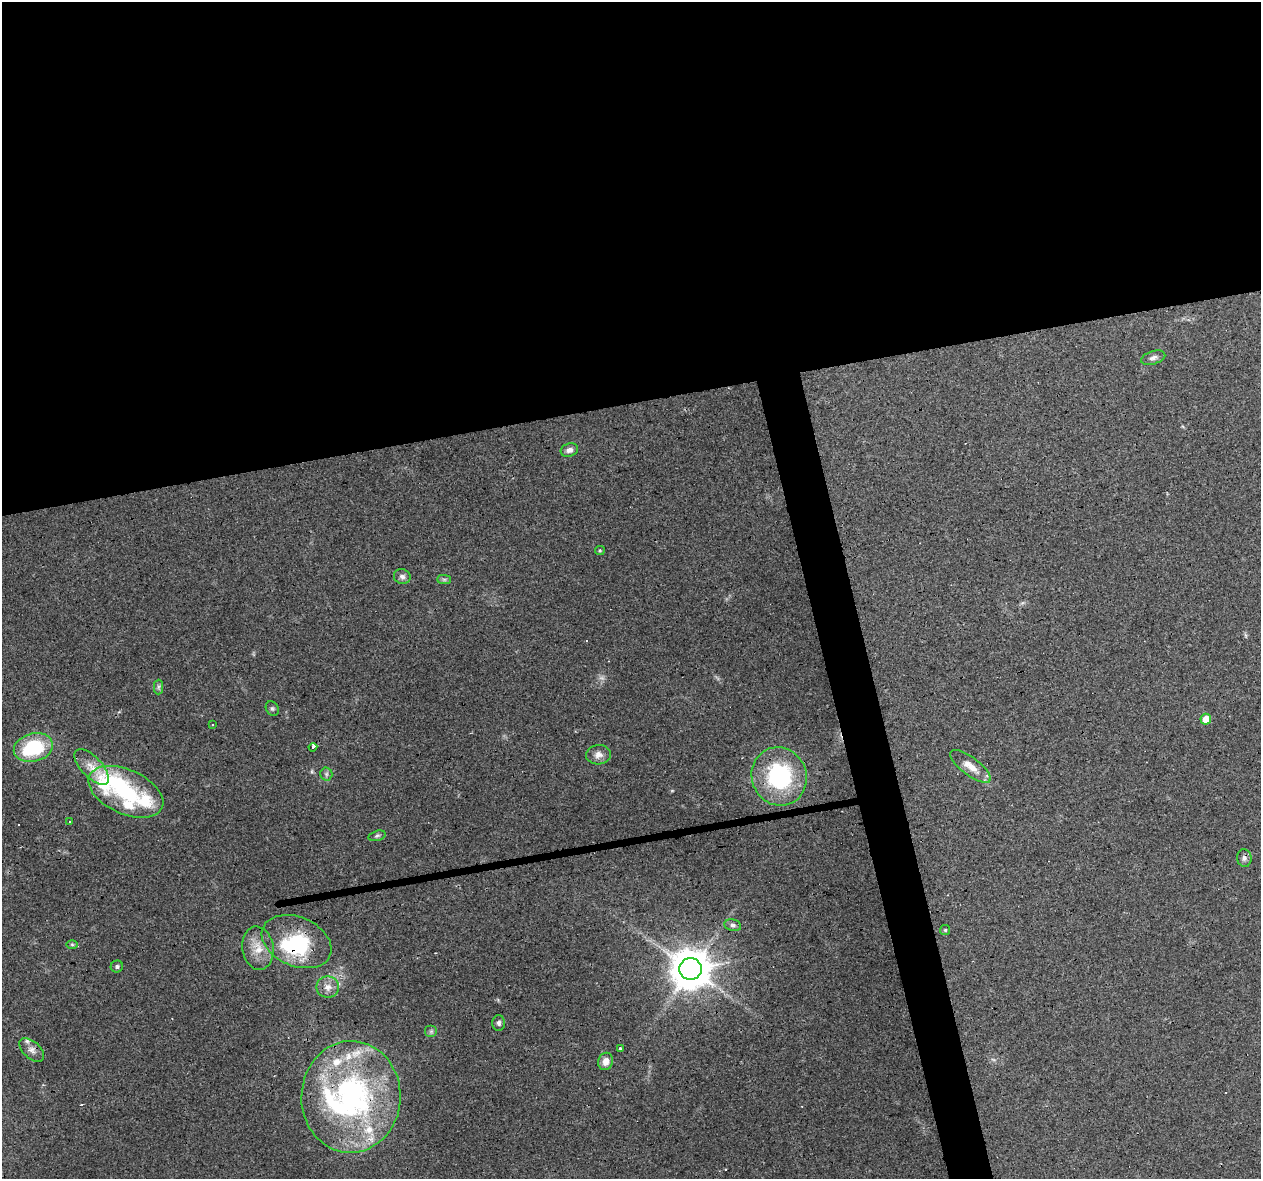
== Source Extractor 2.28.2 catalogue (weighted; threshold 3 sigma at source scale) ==
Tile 2 of 4 x 4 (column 2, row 1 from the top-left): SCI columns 1260-2518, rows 3614-4790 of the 5036 x 4824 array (HDU 1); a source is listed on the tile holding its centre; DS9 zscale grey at full resolution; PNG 1263 x 1181 px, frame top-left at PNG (2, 2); each listed source drawn as its Kron ellipse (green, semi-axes under 4 px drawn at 4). Shown black and unused: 37% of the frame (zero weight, under 3 of 4 exposures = <1% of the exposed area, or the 3 px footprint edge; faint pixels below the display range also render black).
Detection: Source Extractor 2.28.2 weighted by HDU 2 'WHT'; one run over the whole footprint, this tile lists its part. Background 0.102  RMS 0.0062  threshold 0.0279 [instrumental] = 3 sigma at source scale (4.5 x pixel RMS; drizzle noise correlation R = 1.50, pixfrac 1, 0.0396/0.0396 arcsec/px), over >= 5 px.
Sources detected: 50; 1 too faint to see at this stretch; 3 inside a brighter object's white glare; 2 cosmic-ray / hot-pixel residue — neither listed nor drawn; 10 inside a brighter listed object's ellipse — not listed separately; the other 34 listed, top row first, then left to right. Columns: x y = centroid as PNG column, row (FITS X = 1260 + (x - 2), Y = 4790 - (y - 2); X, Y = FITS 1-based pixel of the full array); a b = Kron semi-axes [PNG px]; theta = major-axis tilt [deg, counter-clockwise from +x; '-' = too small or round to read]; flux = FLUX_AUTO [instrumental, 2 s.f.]
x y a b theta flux
1153 358 12 6 17 2.4
569 450 9 6 17 2.9
600 550 5 4 - 0.74
402 577 8 7 - 2.2
444 579 7 4 0 1.2
158 687 7 4 89 1.4
272 708 7 6 - 1.4
1206 719 5 5 - 7.6
212 724 4 2 - 0.56
313 747 4 3 - 22
33 748 20 14 15 44
598 755 12 9 4 4
971 766 24 9 -37 8.6
92 767 22 10 -47 8.7
326 774 6 6 - 1.5
779 776 29 27 -69 66
126 792 40 22 -24 43
69 822 3 3 - 0.93
377 836 9 5 14 1.2
1244 858 9 7 -78 2.1
733 925 8 6 -11 1.8
945 930 5 5 - 0.87
297 942 36 24 -23 41
72 945 6 4 -1 0.85
258 948 22 15 -82 11
117 966 6 6 - 1.3
690 969 11 11 - 1900
328 987 11 10 - 4.9
499 1023 8 6 -90 1.7
431 1031 6 6 - 1.2
620 1049 3 3 - 3.4
32 1050 15 8 -42 3.9
606 1061 9 7 71 4.6
351 1097 56 49 88 160
Overlapping masked pixels (flux is a lower limit): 2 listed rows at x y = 297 942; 351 1097